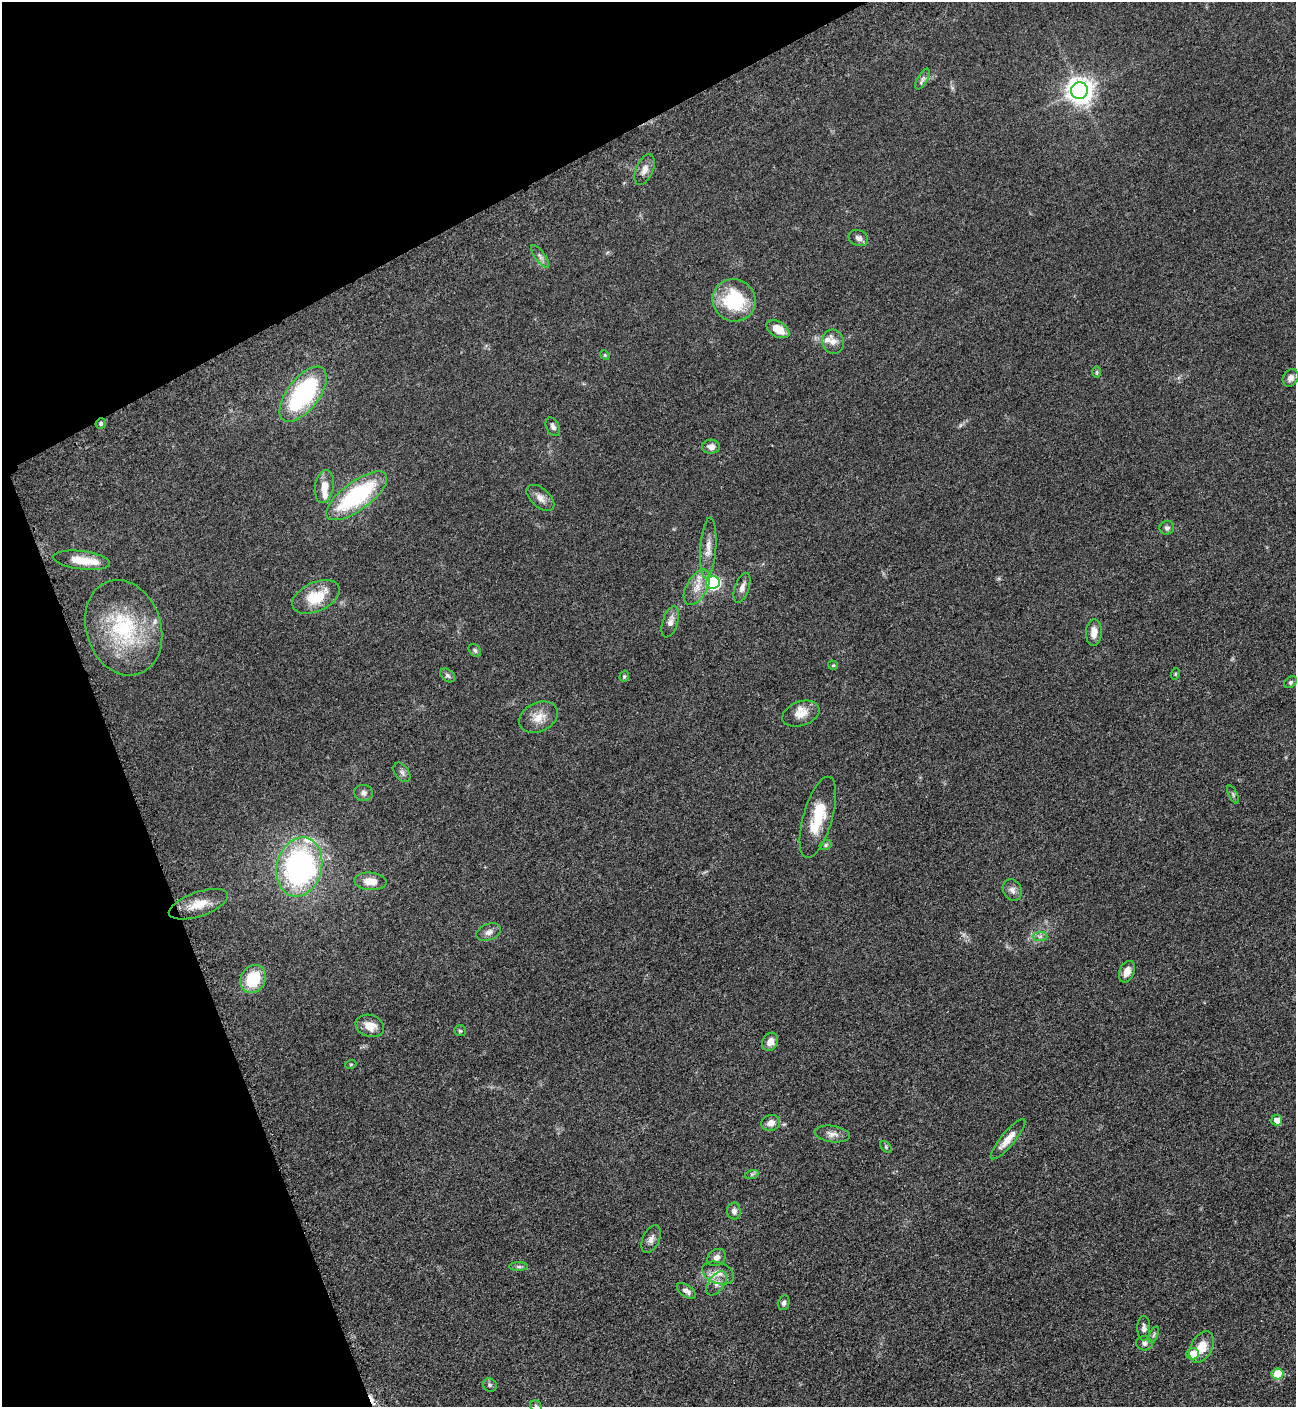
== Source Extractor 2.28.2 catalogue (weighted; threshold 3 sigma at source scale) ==
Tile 5 of 4 x 4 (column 1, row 2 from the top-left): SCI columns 298-1591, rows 2874-4278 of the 5664 x 5700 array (HDU 1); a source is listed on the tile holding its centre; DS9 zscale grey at full resolution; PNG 1298 x 1409 px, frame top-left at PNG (2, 2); each listed source drawn as its Kron ellipse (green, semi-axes under 4 px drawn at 4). Shown black and unused: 21% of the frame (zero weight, under 3 of 5 exposures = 4% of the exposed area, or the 3 px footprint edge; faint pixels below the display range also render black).
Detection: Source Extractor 2.28.2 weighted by HDU 2 'WHT'; one run over the whole footprint, this tile lists its part. Background 0.0508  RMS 0.006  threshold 0.027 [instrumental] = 3 sigma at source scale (4.5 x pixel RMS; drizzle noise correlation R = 1.50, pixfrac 1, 0.05/0.05 arcsec/px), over >= 5 px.
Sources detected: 83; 1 inside a brighter object's white glare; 1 cosmic-ray / hot-pixel residue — neither listed nor drawn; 6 inside a brighter listed object's ellipse — not listed separately; the other 75 listed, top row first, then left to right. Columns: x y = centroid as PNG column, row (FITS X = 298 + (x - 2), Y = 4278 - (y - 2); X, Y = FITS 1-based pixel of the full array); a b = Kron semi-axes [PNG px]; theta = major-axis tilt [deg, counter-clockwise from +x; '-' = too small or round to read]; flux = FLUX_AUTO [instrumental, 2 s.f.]
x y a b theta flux
922 79 11 5 61 2
1079 91 8 8 - 610
644 169 16 8 66 4.4
858 238 10 8 -23 2.3
540 256 13 5 -53 2.1
734 300 22 20 -37 34
778 329 12 7 -31 9.3
833 342 12 11 - 4.4
605 355 5 4 - 0.66
1097 372 6 4 89 0.73
1291 378 9 7 59 2.7
303 394 32 16 52 68
101 423 5 5 - 1.1
553 427 10 6 -63 2
711 447 9 7 3 3.1
324 486 16 9 81 6.6
357 496 36 14 36 63
540 498 16 9 -42 4.3
1167 528 7 6 - 1.7
708 548 30 8 86 6.5
81 560 28 9 -7 10
713 583 7 6 - 80
697 587 19 10 61 7.3
742 588 16 7 71 3.7
316 597 25 14 25 18
670 622 16 7 73 3.9
124 628 49 37 -72 52
1094 632 13 8 86 4.8
475 650 7 5 -46 1.3
833 665 5 4 - 0.69
1175 674 6 3 72 0.57
448 675 8 6 -38 1.4
624 676 6 4 71 0.78
1290 682 7 5 41 0.99
801 714 19 12 20 7.1
538 717 20 14 26 8.2
402 772 11 7 -55 1.9
363 793 9 8 - 2.3
1233 794 10 4 -64 1.1
818 817 42 14 74 20
826 845 6 4 29 0.94
299 867 30 22 76 120
370 881 16 8 -4 7.4
1012 890 11 9 -64 2.9
198 904 31 12 19 11
489 932 13 8 21 2.9
1040 936 7 4 0 1.4
1127 972 11 7 68 5.2
253 979 14 12 57 22
370 1026 14 11 -19 7.3
460 1031 6 5 - 0.83
770 1042 9 7 60 4.5
351 1064 5 3 - 0.59
1277 1120 5 5 - 5.1
771 1123 9 8 - 4
832 1134 18 8 -8 3.9
1008 1139 25 7 50 7
886 1147 7 4 -47 0.9
752 1174 7 4 19 1.1
734 1211 8 7 - 2.8
651 1239 15 8 65 3.1
716 1257 10 8 38 2.8
519 1267 9 4 0 1.4
718 1273 17 10 -22 5.9
717 1283 14 8 53 3.7
686 1291 11 6 -34 2.6
784 1303 7 6 - 1.6
1144 1328 12 6 90 2.5
1154 1335 9 3 69 0.9
1144 1343 8 7 - 1.9
1202 1347 17 10 61 9.1
1193 1354 6 5 - 9.4
1277 1374 6 5 - 21
490 1385 7 6 - 1.3
536 1406 6 5 - 0.98
Overlapping masked pixels (flux is a lower limit): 1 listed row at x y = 101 423
Isophote crosses this tile's border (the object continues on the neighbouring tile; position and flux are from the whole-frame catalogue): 1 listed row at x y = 536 1406